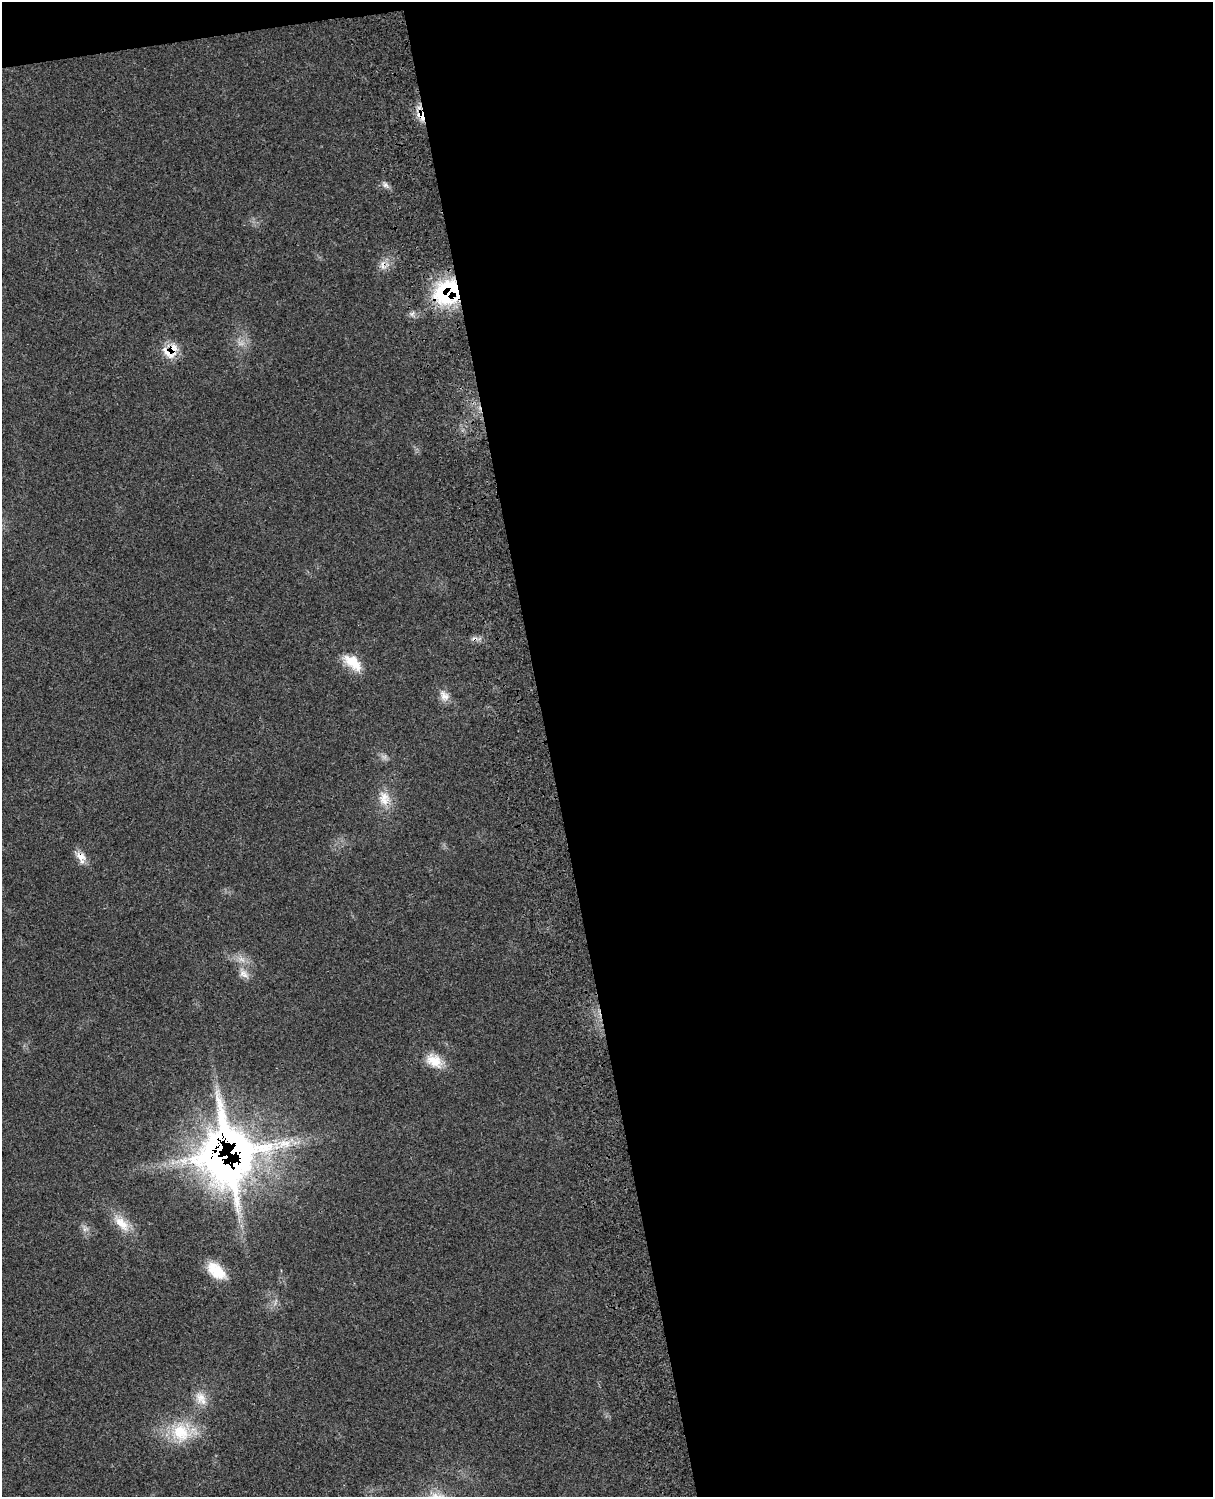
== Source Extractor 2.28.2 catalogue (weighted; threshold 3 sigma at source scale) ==
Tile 4 of 4 x 3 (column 4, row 1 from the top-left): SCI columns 3757-4967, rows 3272-4766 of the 5091 x 4932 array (HDU 1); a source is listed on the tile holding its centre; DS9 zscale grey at full resolution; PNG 1215 x 1499 px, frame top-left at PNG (2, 2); no overlay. Shown black and unused: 56% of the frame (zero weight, under 3 of 4 exposures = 6% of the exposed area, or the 3 px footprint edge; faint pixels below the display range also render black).
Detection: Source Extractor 2.28.2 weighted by HDU 2 'WHT'; one run over the whole footprint, this tile lists its part. Background 0.0766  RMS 0.0058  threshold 0.0259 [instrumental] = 3 sigma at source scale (4.5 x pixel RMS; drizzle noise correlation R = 1.50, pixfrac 1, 0.05/0.05 arcsec/px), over >= 5 px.
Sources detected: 21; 1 too faint to see at this stretch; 2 inside a brighter object's white glare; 1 cosmic-ray / hot-pixel residue — not listed; the other 17 listed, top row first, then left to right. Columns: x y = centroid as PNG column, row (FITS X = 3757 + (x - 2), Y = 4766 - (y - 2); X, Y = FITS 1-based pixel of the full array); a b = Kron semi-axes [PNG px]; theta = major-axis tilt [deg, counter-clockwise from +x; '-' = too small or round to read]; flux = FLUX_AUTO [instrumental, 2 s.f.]
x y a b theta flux
421 115 18 9 -65 6.9
386 185 9 6 -26 2.1
383 266 13 8 -65 3.9
447 293 29 25 40 54
171 351 22 17 39 11
353 663 26 13 -40 12
444 696 16 11 -54 4.8
384 798 21 15 -81 9.6
81 857 15 10 -67 5.7
244 974 16 9 -39 4.3
434 1061 23 15 -27 11
219 1161 96 48 -77 330
122 1223 27 12 -44 11
85 1229 9 6 13 2.1
216 1271 24 13 -40 15
201 1398 21 13 -58 7.9
182 1433 36 26 2 27
Overlapping masked pixels (flux is a lower limit): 6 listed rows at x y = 421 115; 383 266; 447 293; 171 351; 81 857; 219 1161